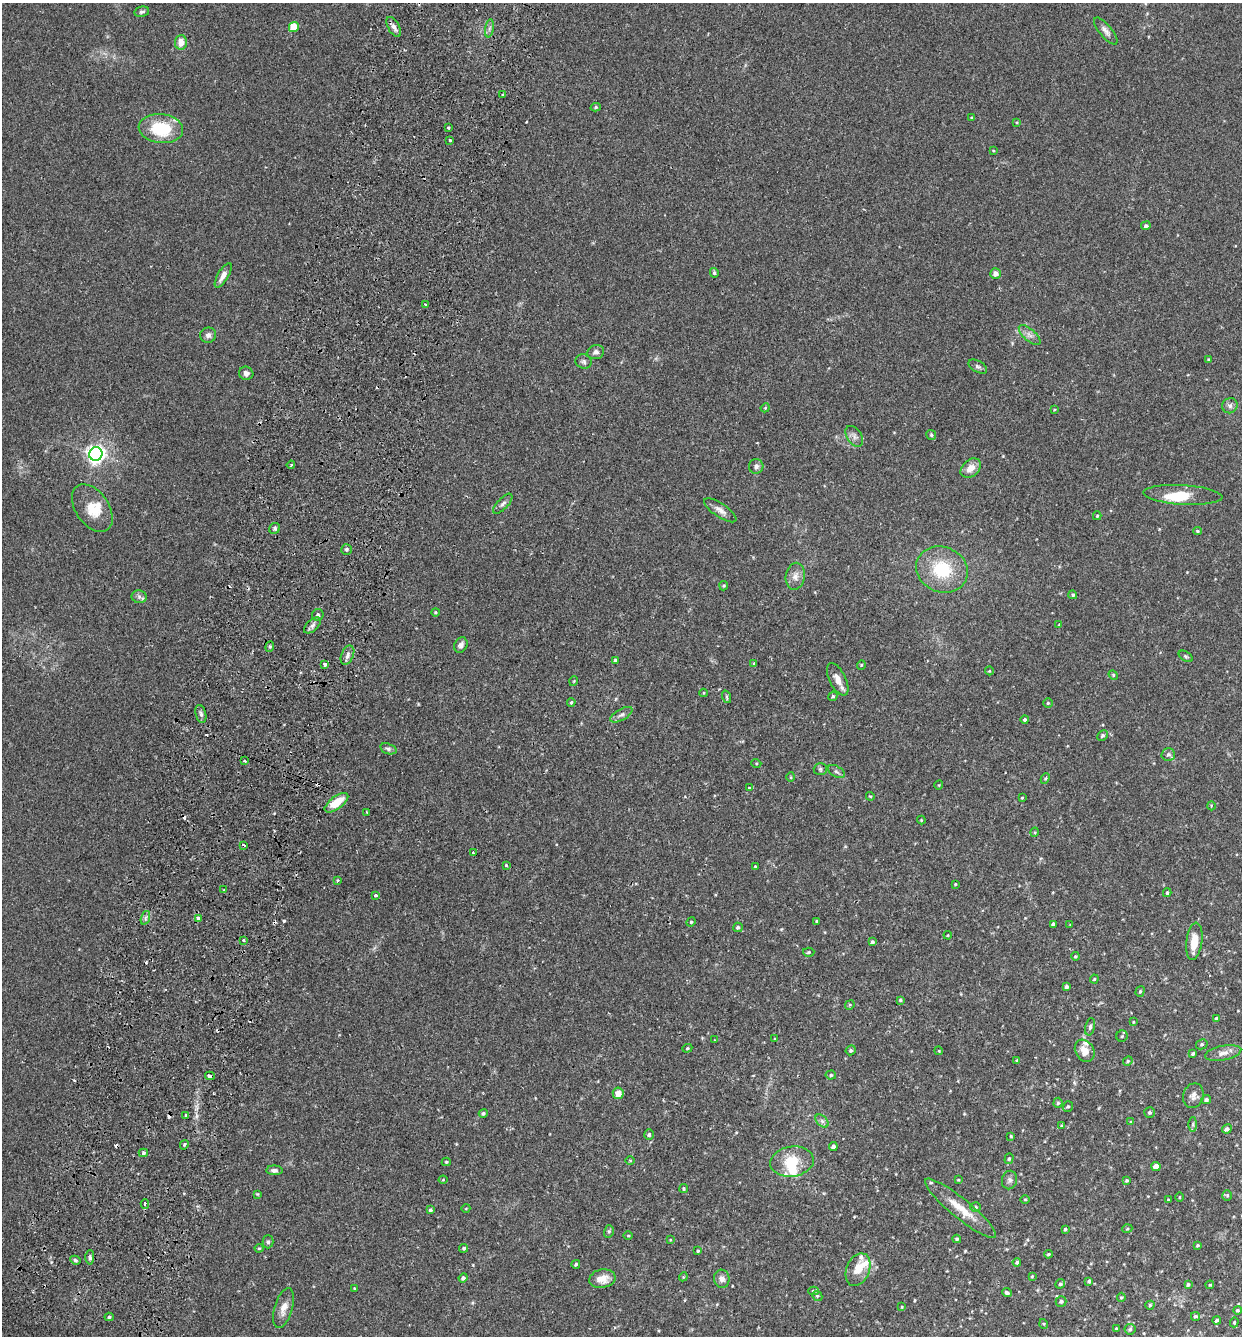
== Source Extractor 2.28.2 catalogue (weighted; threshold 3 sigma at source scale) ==
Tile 7 of 4 x 4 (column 3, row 2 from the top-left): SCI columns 2664-3903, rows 2687-4020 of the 5455 x 5375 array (HDU 1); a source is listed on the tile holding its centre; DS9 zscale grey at full resolution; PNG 1244 x 1338 px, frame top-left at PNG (2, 3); each listed source drawn as its Kron ellipse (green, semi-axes under 4 px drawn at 4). Shown black and unused: <1% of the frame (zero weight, under 2 of 3 exposures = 3% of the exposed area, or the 3 px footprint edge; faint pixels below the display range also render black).
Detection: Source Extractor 2.28.2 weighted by HDU 2 'WHT'; one run over the whole footprint, this tile lists its part. Background 0.0366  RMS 0.0047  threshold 0.0211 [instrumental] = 3 sigma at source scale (4.5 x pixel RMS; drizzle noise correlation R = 1.50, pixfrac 1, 0.05/0.05 arcsec/px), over >= 5 px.
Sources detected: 235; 2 inside a brighter object's white glare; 11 cosmic-ray / hot-pixel residue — neither listed nor drawn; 6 inside a brighter listed object's ellipse — not listed separately; the other 216 listed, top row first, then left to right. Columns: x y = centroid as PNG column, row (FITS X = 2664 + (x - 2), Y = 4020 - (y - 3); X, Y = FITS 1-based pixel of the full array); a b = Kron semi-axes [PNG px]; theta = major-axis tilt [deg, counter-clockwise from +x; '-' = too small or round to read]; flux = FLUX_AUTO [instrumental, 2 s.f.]
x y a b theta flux
142 12 7 5 11 1
294 27 5 5 - 15
394 27 11 5 -61 2
489 28 9 4 81 1.2
1106 31 17 6 -51 2.2
181 42 7 6 - 4.5
503 95 3 3 - 2.9
596 107 5 4 - 0.7
971 118 3 3 - 0.52
1017 122 3 3 - 0.35
448 128 3 3 - 0.9
161 129 22 14 -6 21
450 140 3 3 - 0.88
993 151 3 3 - 0.41
1146 226 5 4 - 1.2
714 273 5 4 - 0.74
995 274 5 5 - 2.3
223 275 14 5 60 3.1
425 305 3 2 - 0.95
208 335 8 7 - 1.7
1030 335 13 6 -41 2.2
596 352 8 7 - 1.6
1208 359 4 3 - 0.45
584 361 8 7 - 1.2
978 366 10 5 -30 1.2
246 373 7 6 - 1.8
1230 406 8 7 - 1.5
765 408 5 3 - 0.47
1054 410 4 3 - 0.38
931 435 5 5 - 0.63
854 436 11 7 -56 2
96 454 7 6 - 220
291 465 4 3 - 0.56
756 466 7 7 - 1.7
971 468 11 8 41 4.4
1183 495 39 10 -3 9.9
503 504 13 5 46 1.4
92 508 26 16 -55 9.6
720 510 19 7 -34 2.8
1097 516 4 3 - 0.55
275 528 6 5 - 0.91
1197 531 4 3 - 0.57
346 549 5 5 - 0.8
942 570 26 22 -22 22
795 576 13 9 80 3.3
724 586 5 4 - 0.63
1073 595 4 4 - 0.85
139 597 7 6 - 1.3
435 612 4 4 - 0.54
318 615 6 5 - 0.97
312 625 10 5 41 1.6
1059 625 4 3 - 0.48
461 645 8 6 63 1.6
270 647 5 4 - 0.7
347 655 10 6 66 1.8
1186 656 7 4 -31 0.76
615 660 3 3 - 0.77
325 664 4 3 - 2.1
754 664 4 3 - 0.54
861 665 5 3 - 0.37
989 671 4 4 - 0.45
1113 675 5 4 - 0.58
838 679 17 8 -64 4
574 681 5 3 - 0.35
704 693 4 3 - 0.37
833 696 5 4 - 0.6
727 697 6 4 -71 0.61
571 702 4 3 - 0.56
1048 703 4 4 - 0.55
201 714 9 5 -76 1.3
621 715 12 5 30 1.7
1025 719 4 4 - 0.83
1102 735 6 4 45 0.85
388 749 8 5 -18 1.1
1168 755 7 6 - 1.2
245 761 3 2 - 0.56
756 763 5 3 - 0.43
820 769 6 5 - 0.83
836 772 9 5 -31 1
791 777 4 4 - 0.47
1045 778 5 4 - 0.6
939 785 4 3 - 0.31
749 788 3 3 - 0.61
870 796 4 3 - 0.43
1022 798 4 4 - 0.44
336 803 14 6 36 8
1211 806 4 3 - 0.36
367 812 3 2 - 0.51
921 820 4 4 - 0.4
1035 832 5 3 - 0.46
244 845 3 3 - 1.9
473 853 3 3 - 1
506 865 3 3 - 0.97
755 866 3 3 - 0.35
338 881 3 3 - 1.1
955 884 3 3 - 0.41
224 890 3 3 - 0.44
1167 893 4 3 - 0.67
376 895 3 3 - 1.5
145 918 7 4 71 1
199 918 4 4 - 6.9
817 921 3 3 - 0.54
691 922 5 4 - 0.49
1053 924 4 3 - 1.1
1070 925 3 2 - 0.37
738 927 5 4 - 0.84
948 935 4 3 - 0.4
243 940 3 2 - 1.4
1194 941 19 8 83 7.9
872 942 4 4 - 1
809 952 5 4 - 0.63
1075 956 4 3 - 0.49
1094 979 4 3 - 0.5
1066 987 4 4 - 0.89
1140 991 5 4 - 0.7
900 1000 4 4 - 0.52
850 1005 5 4 - 0.54
1216 1018 3 3 - 0.6
1133 1022 3 3 - 0.37
1090 1027 9 4 78 1
1122 1036 6 5 - 0.71
775 1039 3 3 - 0.44
715 1040 3 3 - 0.31
1202 1044 6 5 - 0.78
687 1048 5 4 - 0.58
851 1050 5 4 - 0.81
939 1051 4 3 - 0.38
1085 1051 12 9 -59 4.7
1223 1053 18 7 11 3.2
1193 1054 3 3 - 0.72
1017 1061 4 3 - 2.4
1128 1061 5 4 - 0.56
831 1075 5 4 - 0.74
210 1076 5 3 - 2.5
618 1093 6 5 - 4.2
1193 1096 12 10 69 2.6
1206 1100 5 4 - 0.96
1058 1103 5 4 - 0.76
1068 1106 6 4 54 0.75
1150 1112 5 5 - 0.89
483 1113 4 4 - 0.84
186 1115 3 3 - 0.94
822 1121 8 5 -45 1.3
1131 1122 4 3 - 0.56
1193 1124 7 4 89 0.88
1062 1126 4 4 - 0.63
1227 1129 5 4 - 1.2
649 1134 5 5 - 0.92
1011 1136 3 3 - 0.39
184 1145 5 3 - 0.5
833 1147 4 4 - 1.7
143 1153 4 3 - 0.81
1009 1159 5 4 - 0.67
630 1161 5 3 - 0.37
446 1162 4 4 - 0.55
792 1162 22 15 9 12
1156 1167 4 4 - 4.8
274 1170 8 5 -2 1.6
443 1180 4 4 - 0.43
958 1180 4 3 - 0.45
1009 1180 9 7 77 1.6
1127 1181 4 4 - 0.56
684 1189 4 4 - 0.59
257 1194 4 4 - 0.45
1227 1195 5 5 - 0.62
1179 1197 4 3 - 0.41
1025 1199 4 3 - 0.38
1168 1200 3 2 - 0.59
145 1204 5 3 - 0.9
976 1207 5 4 - 0.84
466 1208 4 3 - 0.34
961 1208 45 10 -39 9.6
430 1210 4 3 - 0.77
1065 1229 3 3 - 0.71
1127 1229 5 3 - 0.39
609 1231 6 5 - 0.76
628 1236 4 3 - 0.39
957 1239 4 3 - 0.54
670 1240 4 3 - 0.36
268 1242 6 5 - 0.91
1197 1245 4 3 - 0.57
259 1248 4 4 - 0.54
464 1248 4 4 - 0.72
698 1251 4 4 - 0.65
1048 1254 4 3 - 0.53
90 1257 7 4 87 0.89
75 1260 5 4 - 0.8
1017 1262 4 3 - 0.88
576 1264 4 3 - 0.66
858 1270 17 11 67 6.1
1032 1276 3 3 - 0.43
683 1277 4 3 - 0.4
463 1278 4 4 - 1.1
602 1279 13 9 10 4.7
722 1279 9 8 - 2.4
1089 1281 4 3 - 0.83
1060 1284 5 4 - 0.84
1188 1285 4 4 - 0.92
1210 1285 4 3 - 0.5
354 1288 3 2 - 0.35
813 1291 5 4 - 0.91
1007 1293 5 3 - 0.89
817 1296 5 4 - 0.68
1121 1297 4 4 - 0.49
1061 1301 5 5 - 1.2
1150 1305 4 4 - 0.61
902 1307 4 3 - 0.36
284 1308 20 9 73 4.2
1237 1310 4 4 - 0.69
1195 1316 4 4 - 0.78
109 1317 5 4 - 0.81
1217 1320 4 3 - 0.92
1234 1322 5 4 - 0.52
1044 1324 5 3 - 0.45
1116 1329 3 3 - 0.59
1130 1329 5 5 - 0.9
Overlapping masked pixels (flux is a lower limit): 3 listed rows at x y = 394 27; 1017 1061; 210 1076